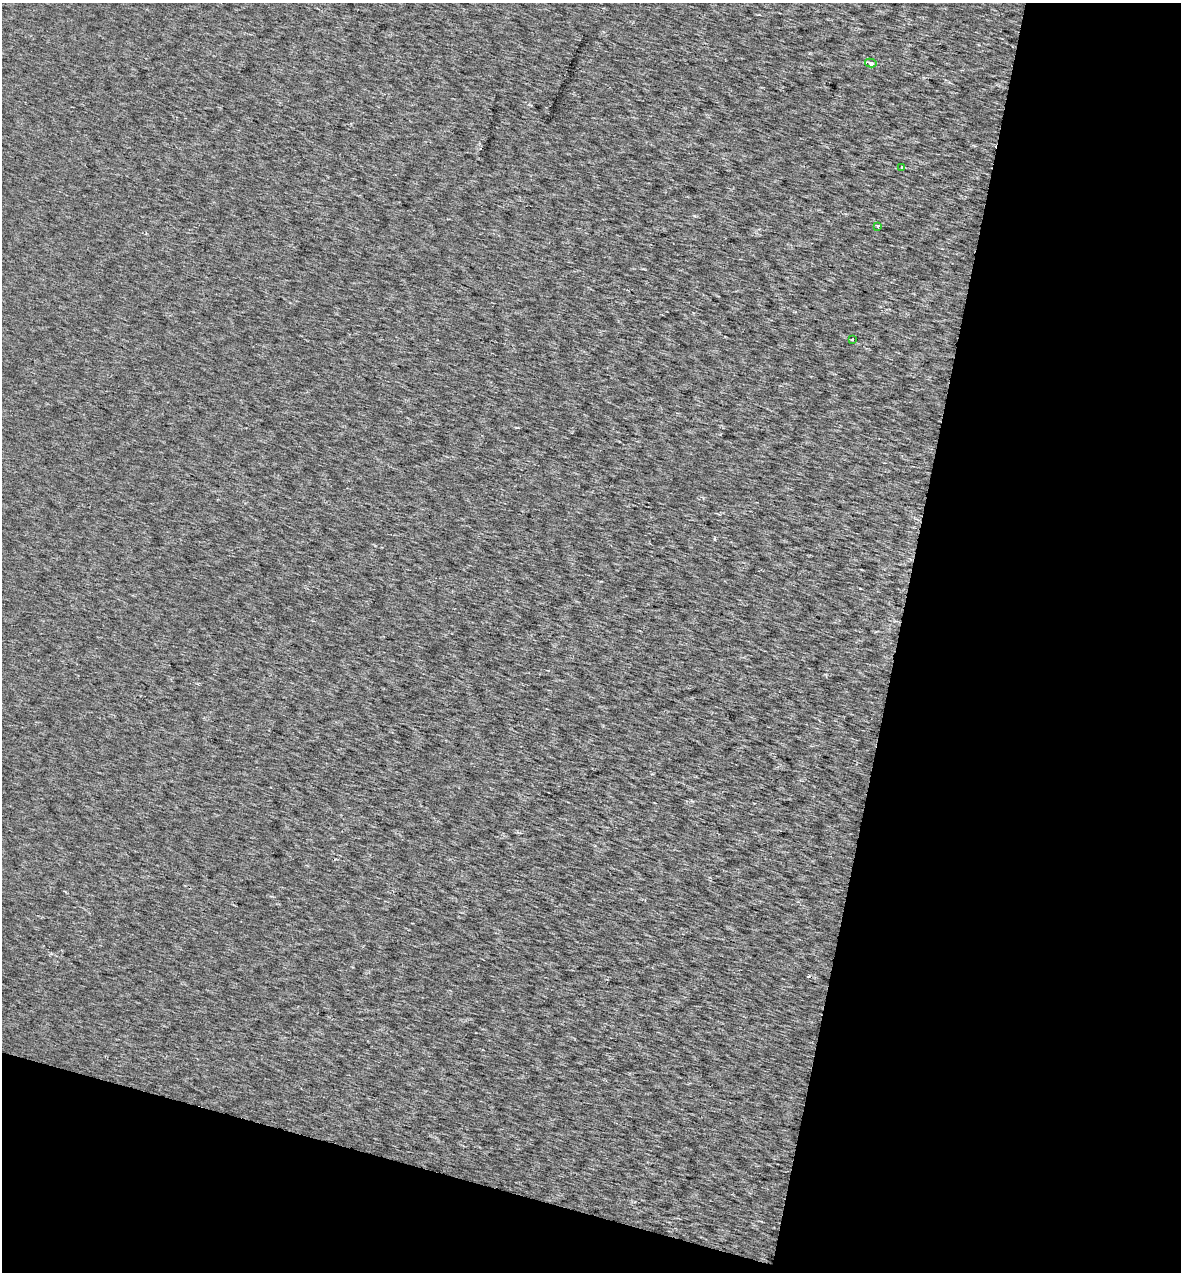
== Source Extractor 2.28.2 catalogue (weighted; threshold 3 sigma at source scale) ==
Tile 4 of 2 x 2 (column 2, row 2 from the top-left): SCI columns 1321-2499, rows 6-1275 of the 2625 x 2544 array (HDU 1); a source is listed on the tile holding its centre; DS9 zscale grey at full resolution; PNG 1183 x 1274 px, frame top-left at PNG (2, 3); each listed source drawn as its Kron ellipse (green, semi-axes under 4 px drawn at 4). Shown black and unused: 30% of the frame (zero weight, under 2 of 3 exposures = <1% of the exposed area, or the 3 px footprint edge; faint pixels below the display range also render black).
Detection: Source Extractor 2.28.2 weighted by HDU 2 'WHT'; one run over the whole footprint, this tile lists its part. Background 0.00186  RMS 0.0067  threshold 0.03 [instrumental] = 3 sigma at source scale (4.5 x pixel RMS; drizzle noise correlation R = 1.50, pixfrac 1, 0.0396/0.0396 arcsec/px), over >= 5 px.
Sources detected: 5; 1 cosmic-ray / hot-pixel residue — neither listed nor drawn; the other 4 listed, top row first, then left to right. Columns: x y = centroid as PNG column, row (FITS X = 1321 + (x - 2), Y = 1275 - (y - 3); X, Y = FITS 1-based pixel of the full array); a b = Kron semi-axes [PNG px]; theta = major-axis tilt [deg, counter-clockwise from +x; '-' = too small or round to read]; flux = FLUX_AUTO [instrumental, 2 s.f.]
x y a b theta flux
871 63 6 4 -13 1.8
901 167 3 3 - 4.7
878 227 3 3 - 1.4
852 340 3 3 - 0.75